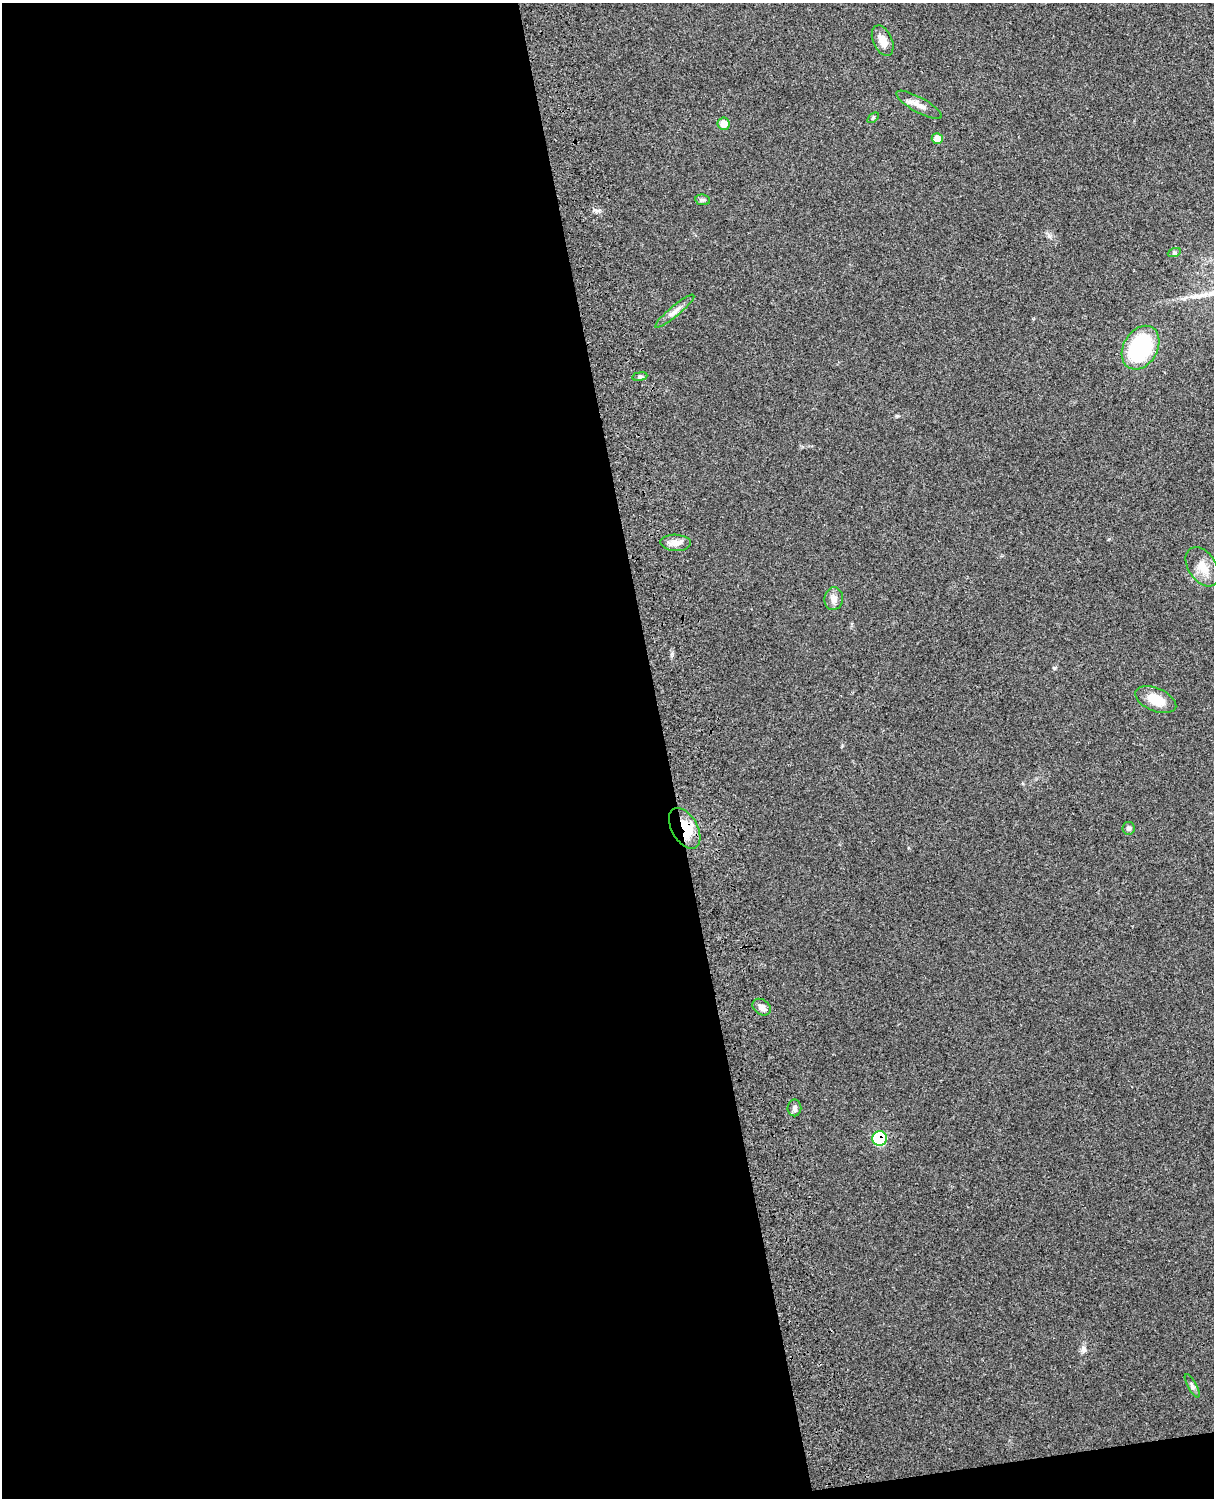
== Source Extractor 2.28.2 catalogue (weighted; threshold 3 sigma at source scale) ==
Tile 9 of 4 x 3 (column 1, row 3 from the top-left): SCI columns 121-1332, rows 164-1659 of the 5089 x 4928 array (HDU 1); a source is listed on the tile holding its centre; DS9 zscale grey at full resolution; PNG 1216 x 1500 px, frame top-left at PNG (2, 3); each listed source drawn as its Kron ellipse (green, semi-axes under 4 px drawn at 4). Shown black and unused: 56% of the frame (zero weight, under 3 of 4 exposures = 6% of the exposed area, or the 3 px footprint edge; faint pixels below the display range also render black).
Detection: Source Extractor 2.28.2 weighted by HDU 2 'WHT'; one run over the whole footprint, this tile lists its part. Background 0.261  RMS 0.0089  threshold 0.0402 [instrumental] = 3 sigma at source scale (4.5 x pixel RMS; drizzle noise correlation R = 1.50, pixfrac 1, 0.05/0.05 arcsec/px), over >= 5 px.
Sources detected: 21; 1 inside a brighter object's white glare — neither listed nor drawn; the other 20 listed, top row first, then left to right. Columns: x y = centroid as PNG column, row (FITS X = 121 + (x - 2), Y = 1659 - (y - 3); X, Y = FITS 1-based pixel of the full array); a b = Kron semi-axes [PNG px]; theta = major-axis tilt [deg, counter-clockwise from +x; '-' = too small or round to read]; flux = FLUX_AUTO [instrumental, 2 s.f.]
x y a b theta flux
883 41 16 9 -65 9.6
919 105 26 7 -29 6.7
873 118 6 3 37 1.1
724 124 6 6 - 11
937 139 5 5 - 10
703 200 7 5 -10 2
1174 253 7 4 19 1.4
675 311 25 5 40 6
1140 348 23 17 59 99
640 377 7 4 8 1.7
676 543 15 8 -2 6.7
1202 567 22 14 -56 14
834 599 11 9 85 5
1156 700 21 11 -23 17
685 828 22 13 -60 27
1128 828 6 6 - 2.5
762 1007 10 7 -35 4.4
794 1108 8 7 - 2.7
879 1138 7 7 - 59
1192 1386 13 4 -61 2.5
Overlapping masked pixels (flux is a lower limit): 2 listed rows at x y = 685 828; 879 1138
Unlisted compact peaks at least as high as the median listed source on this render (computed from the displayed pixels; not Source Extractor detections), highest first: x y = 1083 1349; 897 416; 1054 668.